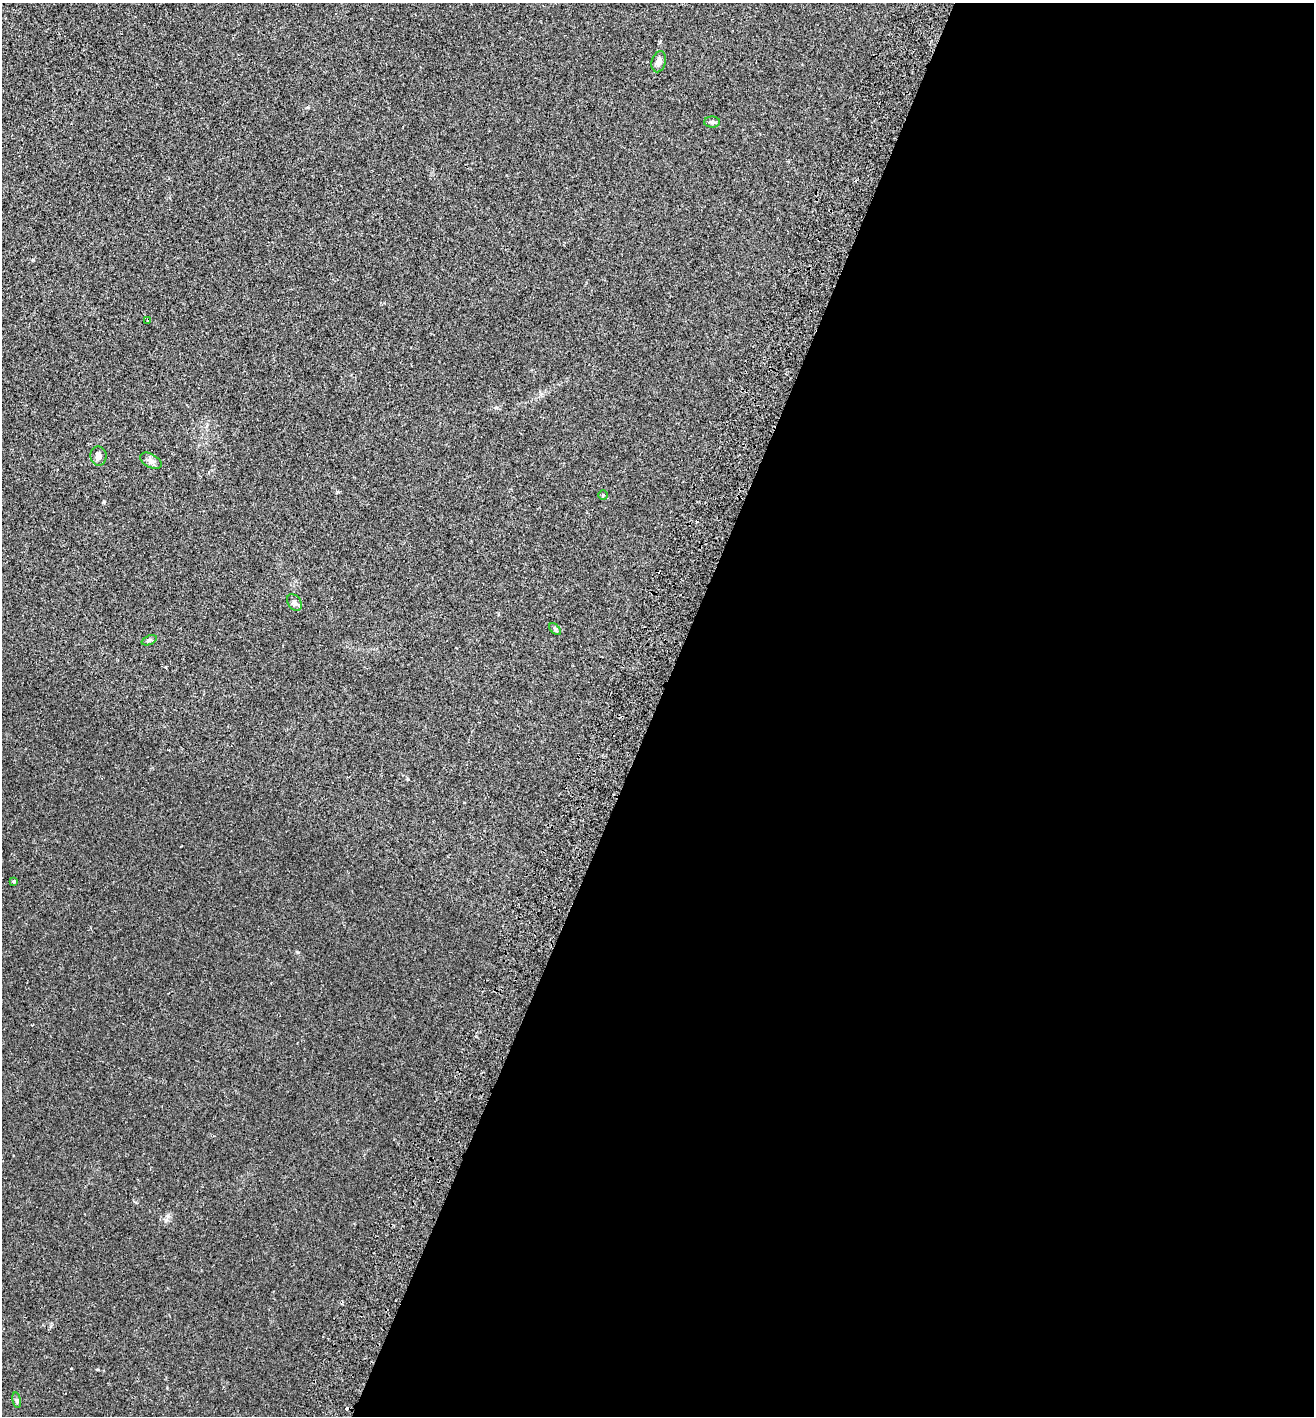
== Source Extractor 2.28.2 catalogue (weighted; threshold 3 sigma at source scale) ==
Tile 12 of 4 x 4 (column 4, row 3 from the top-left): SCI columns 4132-5443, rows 1443-2856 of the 5774 x 5714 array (HDU 1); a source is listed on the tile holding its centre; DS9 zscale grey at full resolution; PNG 1316 x 1418 px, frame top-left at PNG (2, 3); each listed source drawn as its Kron ellipse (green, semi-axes under 4 px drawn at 4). Shown black and unused: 50% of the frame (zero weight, under 2 of 3 exposures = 3% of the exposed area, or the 3 px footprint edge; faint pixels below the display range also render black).
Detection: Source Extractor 2.28.2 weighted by HDU 2 'WHT'; one run over the whole footprint, this tile lists its part. Background 0.0195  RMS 0.0065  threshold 0.0293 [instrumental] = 3 sigma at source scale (4.5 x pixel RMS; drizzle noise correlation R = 1.50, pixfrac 1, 0.05/0.05 arcsec/px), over >= 5 px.
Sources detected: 13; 2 cosmic-ray / hot-pixel residue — neither listed nor drawn; the other 11 listed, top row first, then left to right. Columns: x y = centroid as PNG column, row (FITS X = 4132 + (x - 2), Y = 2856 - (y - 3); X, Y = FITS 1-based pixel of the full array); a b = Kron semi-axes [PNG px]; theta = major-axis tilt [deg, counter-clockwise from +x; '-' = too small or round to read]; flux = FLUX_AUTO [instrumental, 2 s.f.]
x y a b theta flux
659 62 11 7 75 3.6
712 122 8 5 -2 1.4
148 321 4 3 - 0.47
98 456 9 8 - 3.2
151 461 11 6 -28 2.6
603 495 4 4 - 0.64
294 602 9 6 -53 2
555 629 7 4 -46 0.98
149 640 8 4 21 1.1
14 881 4 3 - 0.92
17 1400 8 4 -81 1
Unlisted compact peaks at least as high as the median listed source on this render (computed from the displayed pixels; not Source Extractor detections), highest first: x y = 104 501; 298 952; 166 1220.